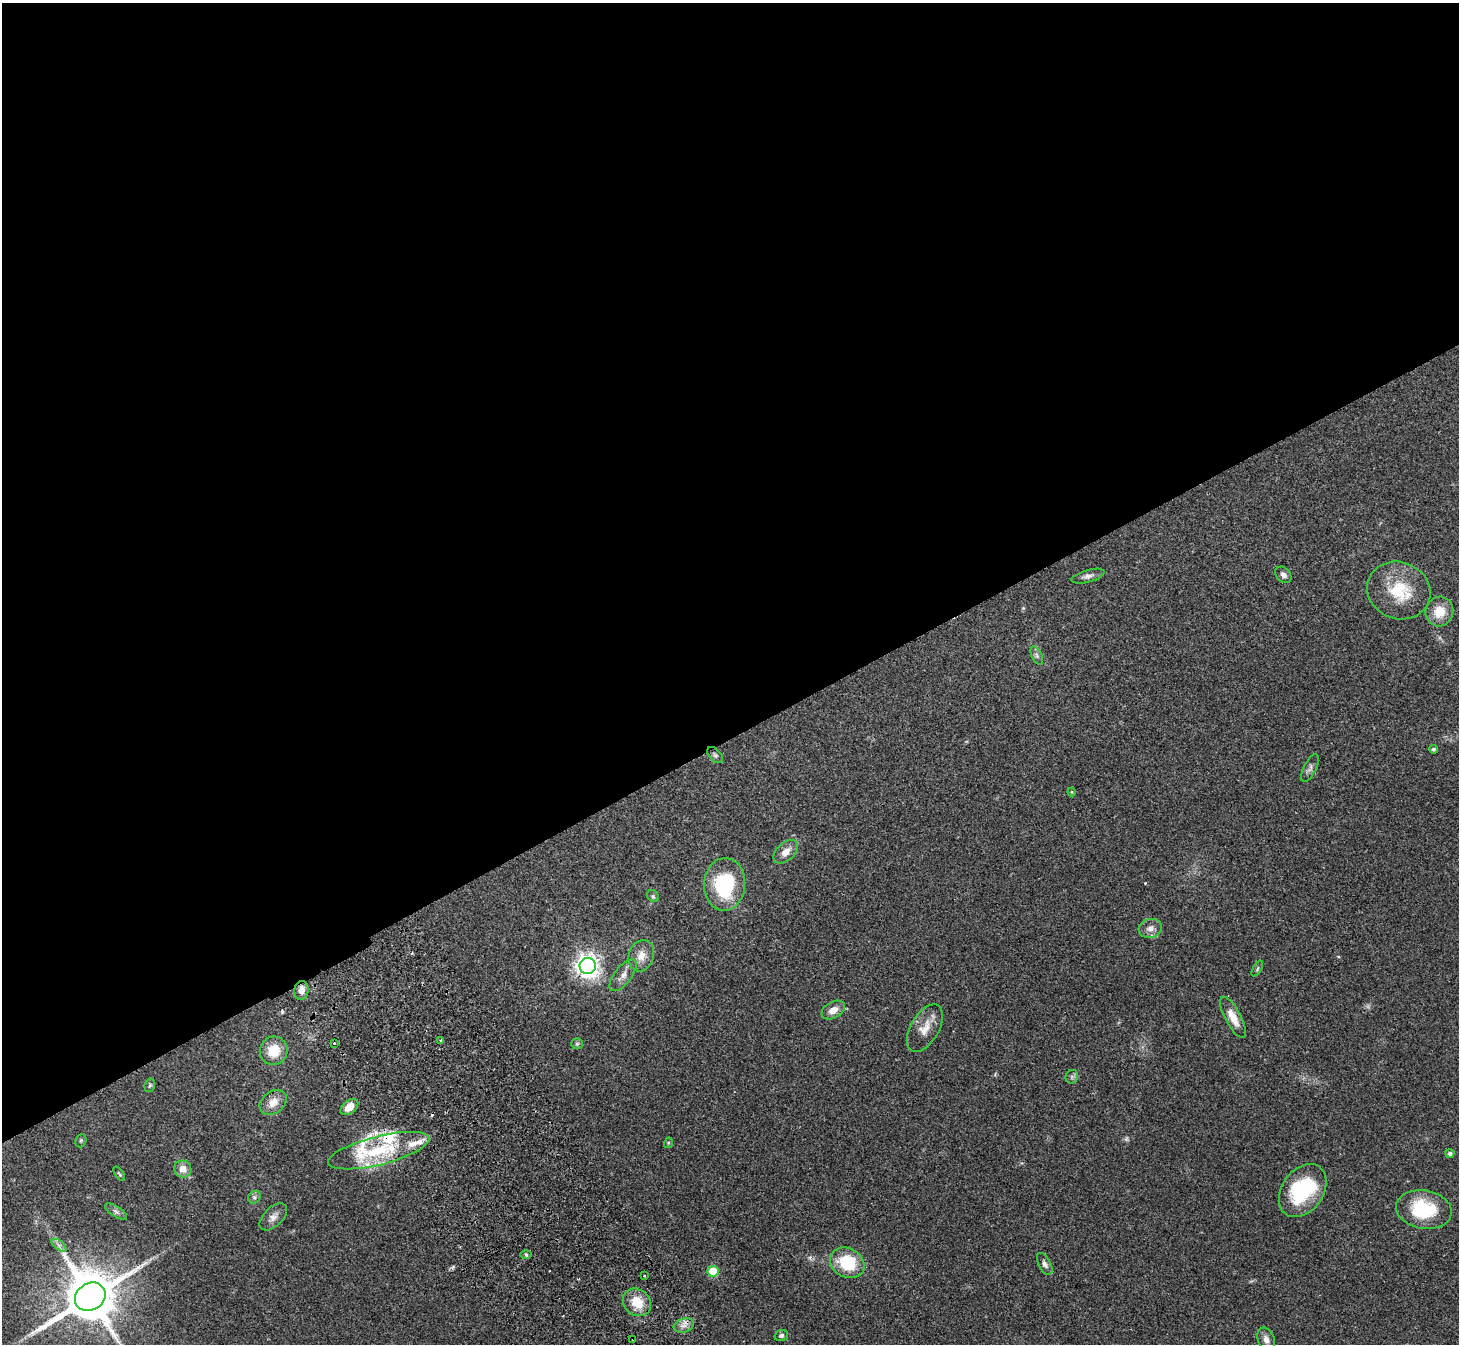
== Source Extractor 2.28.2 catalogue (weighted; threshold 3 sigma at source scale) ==
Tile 2 of 4 x 4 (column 2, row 1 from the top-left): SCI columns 1509-2965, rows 4221-5562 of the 5934 x 5893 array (HDU 1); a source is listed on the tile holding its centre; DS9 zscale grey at full resolution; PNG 1461 x 1346 px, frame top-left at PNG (2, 3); each listed source drawn as its Kron ellipse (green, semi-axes under 4 px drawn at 4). Shown black and unused: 55% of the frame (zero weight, under 2 of 3 exposures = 3% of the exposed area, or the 3 px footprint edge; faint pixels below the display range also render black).
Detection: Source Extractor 2.28.2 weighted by HDU 2 'WHT'; one run over the whole footprint, this tile lists its part. Background 0.141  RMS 0.0088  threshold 0.0394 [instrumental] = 3 sigma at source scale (4.5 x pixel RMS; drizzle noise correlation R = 1.50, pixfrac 1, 0.05/0.05 arcsec/px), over >= 5 px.
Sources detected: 60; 1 too faint to see at this stretch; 1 inside a brighter object's white glare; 1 cosmic-ray / hot-pixel residue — neither listed nor drawn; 5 inside a brighter listed object's ellipse — not listed separately; the other 52 listed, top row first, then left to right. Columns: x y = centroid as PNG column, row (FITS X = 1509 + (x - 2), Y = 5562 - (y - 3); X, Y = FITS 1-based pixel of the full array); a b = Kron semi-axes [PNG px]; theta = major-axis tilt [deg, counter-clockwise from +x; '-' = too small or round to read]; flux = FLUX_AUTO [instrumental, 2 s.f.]
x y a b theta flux
1283 575 9 7 -47 3.6
1088 576 17 6 15 4
1399 590 32 28 -21 38
1439 612 15 13 65 15
1037 656 10 5 -64 2.3
1434 749 4 4 - 1.8
715 755 10 5 -44 1.9
1310 768 15 6 64 3.3
1072 792 4 4 - 0.85
786 852 14 8 42 7.9
725 884 26 20 86 64
653 896 6 5 - 1.5
1150 928 12 9 15 5.7
641 956 16 12 72 9.2
588 966 8 8 - 660
1257 969 9 3 61 1.4
623 975 19 8 52 6.5
301 990 9 7 84 7
833 1010 13 8 29 7.6
1233 1017 23 8 -62 12
925 1028 26 14 60 13
441 1040 3 3 - 3.8
334 1043 2 2 - 0.81
577 1044 6 5 - 1.5
274 1051 14 14 - 18
1072 1077 7 6 - 1.9
150 1085 7 5 72 1.4
273 1102 15 11 38 9
349 1107 10 6 38 10
81 1141 7 5 69 1.4
668 1143 5 3 - 0.84
379 1151 52 14 14 52
1450 1153 4 4 - 2.4
183 1169 9 8 - 7.1
119 1174 8 3 -56 1.1
1303 1191 29 20 55 58
254 1197 7 5 46 2
1424 1209 28 19 -9 46
116 1212 12 5 -32 3
273 1217 17 9 45 5.9
59 1245 8 4 -37 2.6
526 1254 5 3 - 0.97
847 1263 18 14 -28 39
1045 1264 12 6 -62 3
713 1271 5 5 - 33
644 1276 3 2 - 1.2
90 1297 16 13 32 5500
637 1302 15 12 -41 18
684 1325 10 7 18 5
781 1335 7 5 19 2.2
633 1339 3 2 - 0.59
1266 1339 12 8 -68 5.2
Overlapping masked pixels (flux is a lower limit): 2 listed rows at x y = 301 990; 633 1339
Isophote crosses this tile's border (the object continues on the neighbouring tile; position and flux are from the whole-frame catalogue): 1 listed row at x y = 90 1297
Unlisted compact peaks at least as high as the median listed source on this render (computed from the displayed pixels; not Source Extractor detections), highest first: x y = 282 1011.